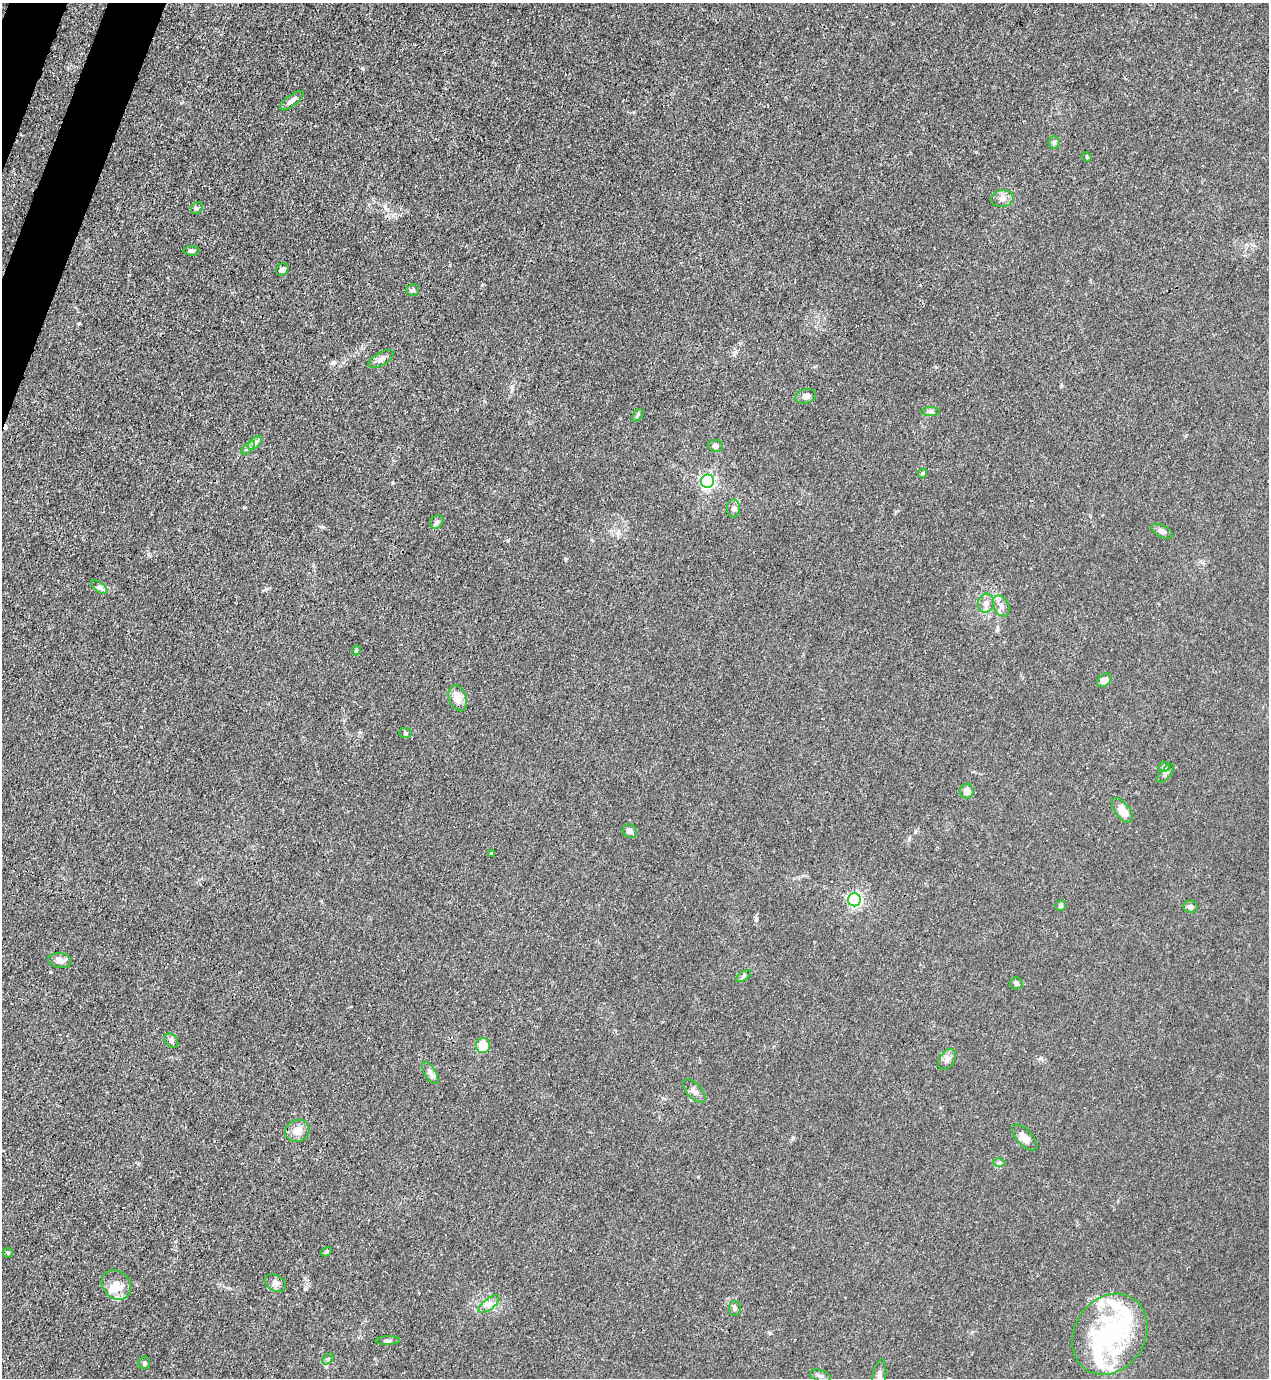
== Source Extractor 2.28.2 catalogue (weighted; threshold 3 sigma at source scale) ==
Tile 11 of 4 x 4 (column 3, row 3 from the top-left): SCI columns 2757-4023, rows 1418-2793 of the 5646 x 5587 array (HDU 1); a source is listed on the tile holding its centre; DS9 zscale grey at full resolution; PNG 1271 x 1380 px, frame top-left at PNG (2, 3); each listed source drawn as its Kron ellipse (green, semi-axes under 4 px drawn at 4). Shown black and unused: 2% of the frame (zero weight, under 3 of 4 exposures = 7% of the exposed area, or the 3 px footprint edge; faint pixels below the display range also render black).
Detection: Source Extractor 2.28.2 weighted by HDU 2 'WHT'; one run over the whole footprint, this tile lists its part. Background 0.0179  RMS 0.0025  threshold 0.0114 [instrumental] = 3 sigma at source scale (4.5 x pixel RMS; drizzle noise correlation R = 1.50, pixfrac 1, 0.05/0.05 arcsec/px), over >= 5 px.
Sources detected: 68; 2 inside a brighter object's white glare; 1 cosmic-ray / hot-pixel residue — neither listed nor drawn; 6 inside a brighter listed object's ellipse — not listed separately; the other 59 listed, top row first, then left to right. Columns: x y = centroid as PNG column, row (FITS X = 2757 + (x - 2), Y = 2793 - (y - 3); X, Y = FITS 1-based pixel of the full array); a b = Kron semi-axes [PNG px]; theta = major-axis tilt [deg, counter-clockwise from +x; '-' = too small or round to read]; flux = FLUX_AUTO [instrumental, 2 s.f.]
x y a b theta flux
292 101 14 5 38 1
1054 143 6 5 - 0.52
1087 157 5 4 - 0.24
1002 199 11 8 6 1.4
197 208 6 5 - 0.44
192 251 8 4 1 0.59
283 269 7 5 41 0.81
413 290 6 5 - 0.57
381 359 14 6 28 1.1
806 396 10 7 16 1.1
931 412 9 4 0 0.6
638 415 7 4 51 0.48
255 443 8 5 45 0.69
715 446 7 6 - 0.93
248 448 8 4 45 0.58
923 473 5 4 - 0.54
707 481 7 6 - 44
733 509 9 6 89 0.82
437 522 7 6 - 0.61
1162 531 11 6 -26 0.8
99 587 9 4 -35 0.71
986 603 9 8 - 1.4
1001 606 11 7 -63 1.3
356 650 5 4 - 0.35
1104 680 8 5 39 1.6
458 698 13 8 -72 2.5
406 733 6 5 - 0.43
1164 767 5 5 - 0.42
1166 773 12 5 51 0.68
967 791 7 7 - 1.7
1122 810 14 7 -53 3.8
630 831 7 6 - 0.96
491 854 4 4 - 0.33
854 900 6 6 - 41
1061 906 5 5 - 0.56
1190 907 7 6 - 0.86
60 960 12 7 -6 1.3
744 976 8 4 33 0.45
1016 983 6 6 - 0.55
171 1041 8 6 -47 0.72
483 1045 7 7 - 6
947 1059 12 7 59 1.2
430 1073 12 5 -60 1
694 1091 14 7 -46 1.3
297 1131 12 11 - 2.2
1025 1138 16 7 -46 2
999 1163 6 4 1 0.39
326 1252 6 4 28 0.36
8 1253 5 5 - 0.31
275 1283 11 7 -29 1.2
116 1285 16 13 -43 3.2
489 1304 12 5 39 1.3
735 1308 7 5 -86 0.56
1110 1334 43 35 56 35
388 1341 12 3 2 0.5
328 1359 6 4 46 0.38
144 1363 6 5 - 0.49
820 1376 11 5 -18 0.76
879 1378 19 7 83 1.6
Isophote crosses this tile's border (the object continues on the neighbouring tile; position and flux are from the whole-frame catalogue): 1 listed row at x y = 879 1378
Unlisted compact peaks at least as high as the median listed source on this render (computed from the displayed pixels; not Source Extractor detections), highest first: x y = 565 559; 362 68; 770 1333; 915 832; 244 507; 305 1289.